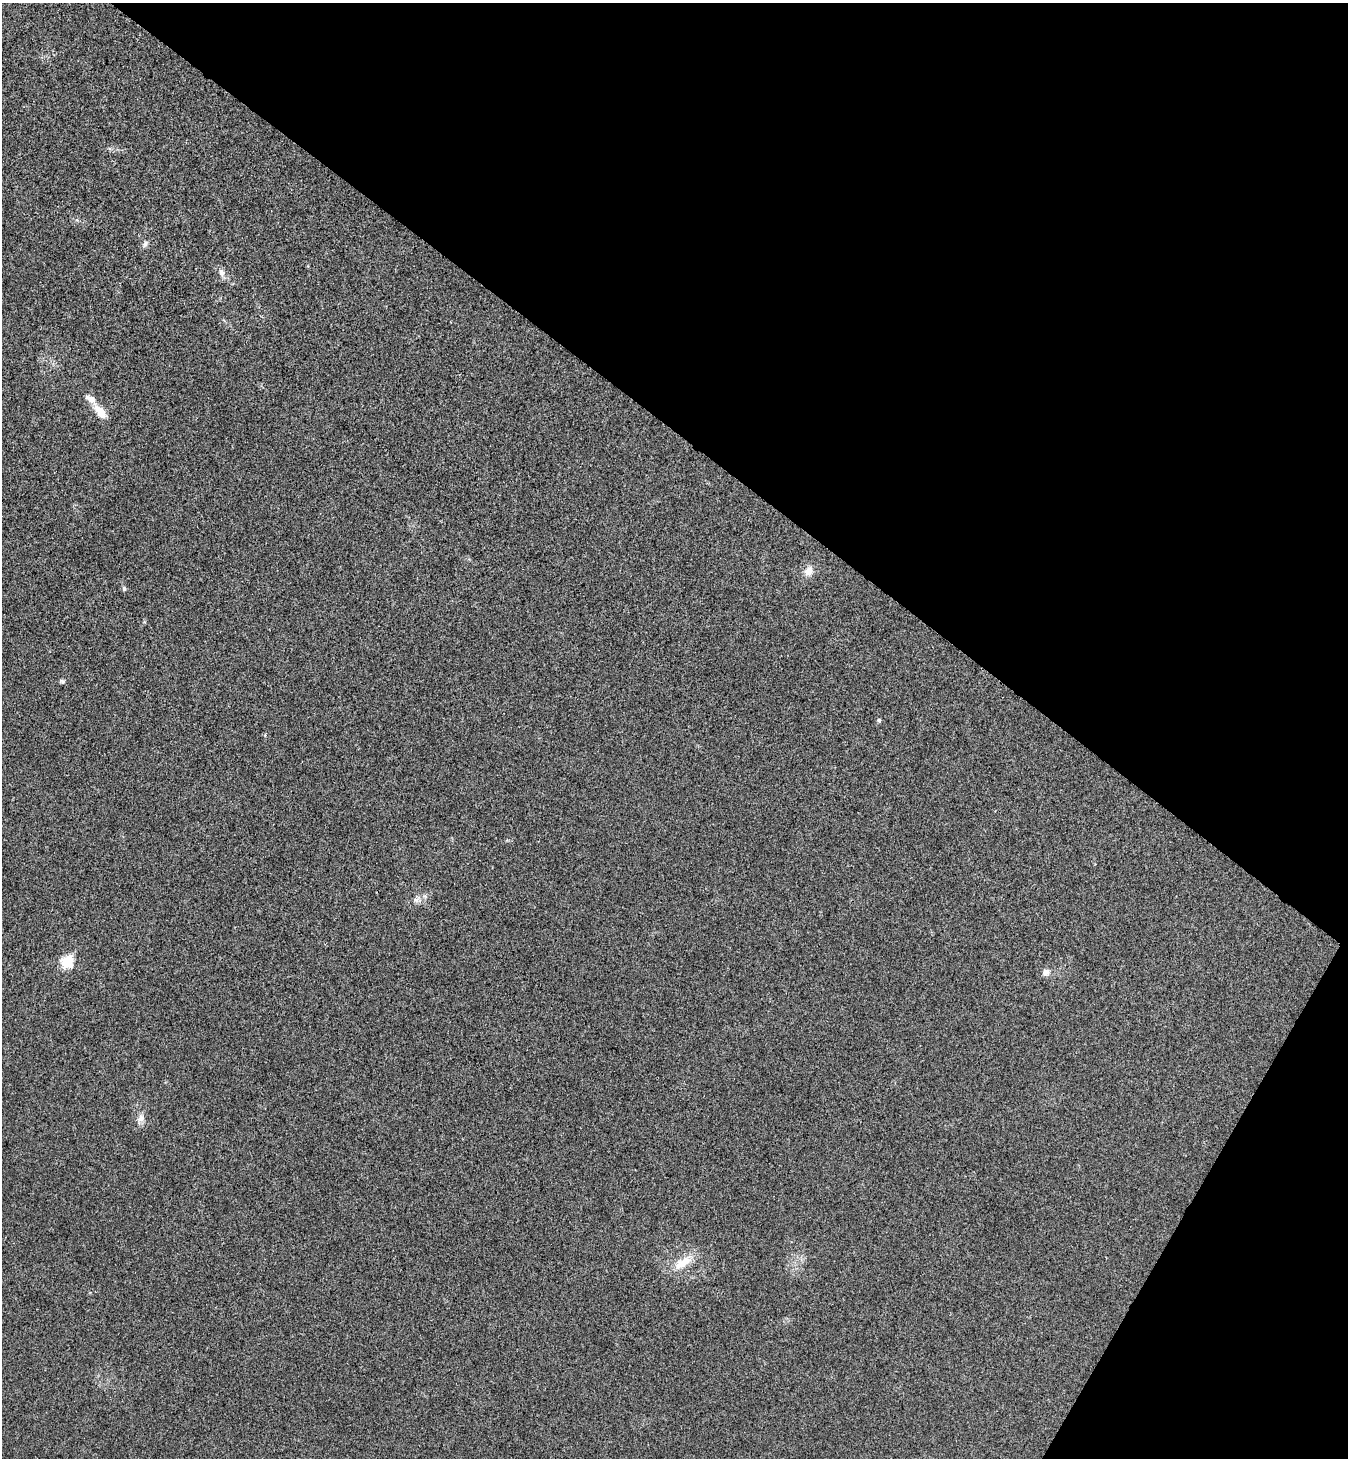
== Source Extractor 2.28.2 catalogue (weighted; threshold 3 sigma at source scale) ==
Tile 8 of 4 x 4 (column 4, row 2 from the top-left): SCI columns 4239-5584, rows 2954-4409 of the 5922 x 5901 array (HDU 1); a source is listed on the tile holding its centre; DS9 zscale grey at full resolution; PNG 1350 x 1460 px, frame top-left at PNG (2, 3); no overlay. Shown black and unused: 34% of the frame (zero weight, under 3 of 4 exposures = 6% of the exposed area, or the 3 px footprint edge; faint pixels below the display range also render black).
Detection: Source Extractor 2.28.2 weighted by HDU 2 'WHT'; one run over the whole footprint, this tile lists its part. Background 0.0196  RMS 0.0064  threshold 0.0286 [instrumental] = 3 sigma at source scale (4.5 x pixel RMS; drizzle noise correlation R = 1.50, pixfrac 1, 0.05/0.05 arcsec/px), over >= 5 px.
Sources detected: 13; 1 inside a brighter listed object's ellipse — not listed separately; the other 12 listed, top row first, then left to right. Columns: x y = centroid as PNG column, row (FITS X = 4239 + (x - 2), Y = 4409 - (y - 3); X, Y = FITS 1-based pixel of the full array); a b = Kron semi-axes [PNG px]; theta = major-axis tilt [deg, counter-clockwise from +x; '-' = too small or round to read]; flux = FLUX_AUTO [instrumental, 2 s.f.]
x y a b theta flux
145 244 10 6 51 2.1
222 272 12 9 -77 3.4
100 412 20 9 -50 9.6
809 571 12 9 49 6.1
124 589 7 5 -74 1.2
62 681 8 5 -28 1.2
879 720 5 5 - 1.2
416 900 11 7 18 3.2
67 962 7 6 - 44
1046 972 10 8 40 3.3
141 1118 11 9 53 3.7
684 1262 27 13 35 13